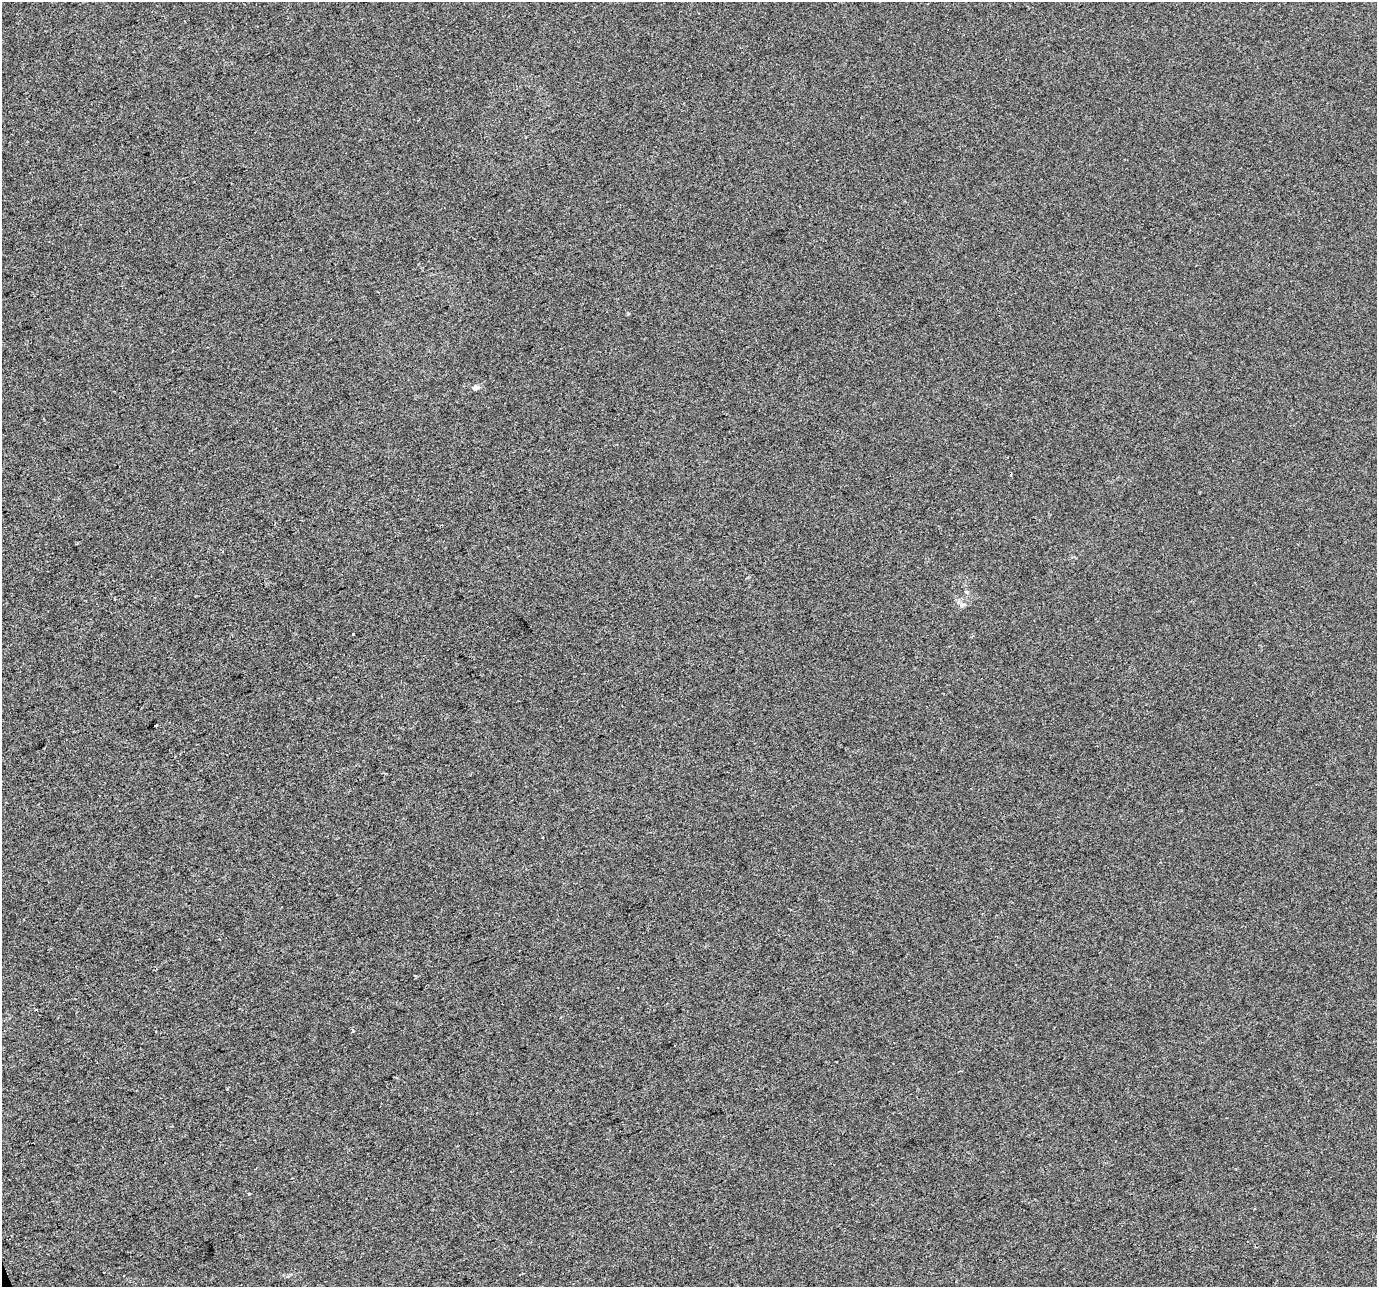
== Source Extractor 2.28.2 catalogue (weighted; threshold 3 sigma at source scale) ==
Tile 7 of 4 x 4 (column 3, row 2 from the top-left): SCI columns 2752-4126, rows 2698-3982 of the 5501 x 5340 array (HDU 1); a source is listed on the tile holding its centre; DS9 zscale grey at full resolution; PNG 1379 x 1289 px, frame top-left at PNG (2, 2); no overlay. Shown black and unused: <1% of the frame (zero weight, under 2 of 3 exposures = <1% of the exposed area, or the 3 px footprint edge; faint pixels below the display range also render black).
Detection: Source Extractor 2.28.2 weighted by HDU 2 'WHT'; one run over the whole footprint, this tile lists its part. Background -1.26e-04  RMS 0.0056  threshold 0.0253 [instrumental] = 3 sigma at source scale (4.5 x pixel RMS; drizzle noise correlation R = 1.50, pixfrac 1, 0.0396/0.0396 arcsec/px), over >= 5 px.
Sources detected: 6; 2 cosmic-ray / hot-pixel residue — not listed; the other 4 listed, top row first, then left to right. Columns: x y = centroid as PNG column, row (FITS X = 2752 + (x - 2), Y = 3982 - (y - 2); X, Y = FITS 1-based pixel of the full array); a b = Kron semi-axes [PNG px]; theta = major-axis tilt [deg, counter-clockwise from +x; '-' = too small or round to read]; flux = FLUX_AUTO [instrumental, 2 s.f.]
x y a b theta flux
476 387 9 6 11 1.9
962 605 6 6 - 1.4
353 634 3 3 - 2.8
156 725 3 3 - 1.6